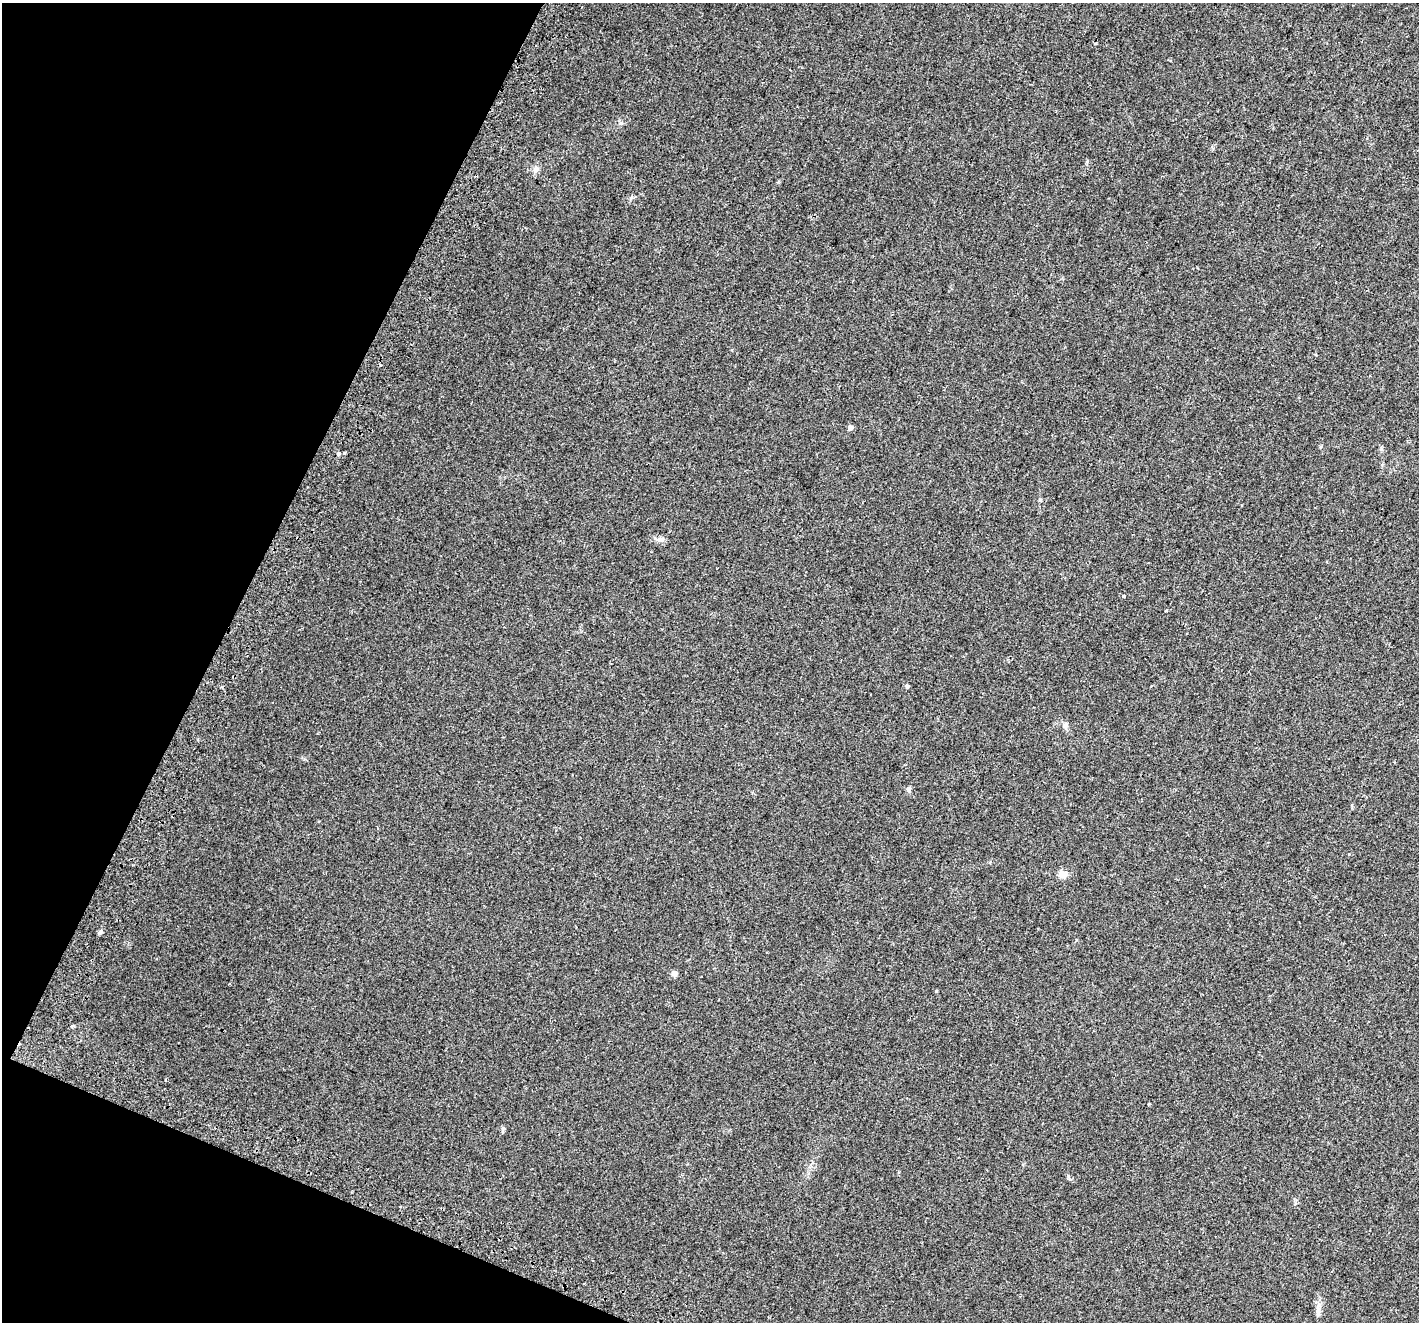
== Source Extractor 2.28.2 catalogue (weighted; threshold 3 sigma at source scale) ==
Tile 9 of 4 x 4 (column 1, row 3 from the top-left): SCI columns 65-1481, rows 1665-2984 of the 5787 x 5904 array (HDU 1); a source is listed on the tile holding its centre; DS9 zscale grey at full resolution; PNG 1421 x 1324 px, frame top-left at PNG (2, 3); no overlay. Shown black and unused: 20% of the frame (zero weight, under 2 of 3 exposures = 4% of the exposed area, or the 3 px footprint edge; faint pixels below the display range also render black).
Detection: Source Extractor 2.28.2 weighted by HDU 2 'WHT'; one run over the whole footprint, this tile lists its part. Background 0.0509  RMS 0.006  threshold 0.0271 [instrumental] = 3 sigma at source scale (4.5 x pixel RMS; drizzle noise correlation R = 1.50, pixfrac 1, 0.0396/0.0396 arcsec/px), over >= 5 px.
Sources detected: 19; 2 cosmic-ray / hot-pixel residue — not listed; the other 17 listed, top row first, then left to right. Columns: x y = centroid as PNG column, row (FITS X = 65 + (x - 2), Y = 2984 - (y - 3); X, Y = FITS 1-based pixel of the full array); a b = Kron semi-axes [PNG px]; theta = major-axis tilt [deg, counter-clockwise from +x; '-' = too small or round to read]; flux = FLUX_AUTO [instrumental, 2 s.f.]
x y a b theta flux
1095 43 3 3 - 0.76
536 169 9 8 - 2.5
850 428 4 4 - 3.5
344 453 4 4 - 0.69
338 454 4 4 - 0.77
660 539 14 6 5 2.4
1124 596 4 3 - 0.45
907 686 5 4 - 0.83
1065 726 7 7 - 1.7
908 789 8 6 -78 1.2
1063 874 11 8 15 4.3
100 932 6 5 - 1.1
674 973 7 6 - 2.3
72 1026 3 3 - 1.5
1149 1104 3 2 - 0.69
503 1129 6 5 - 1
1318 1312 17 4 -90 2.5